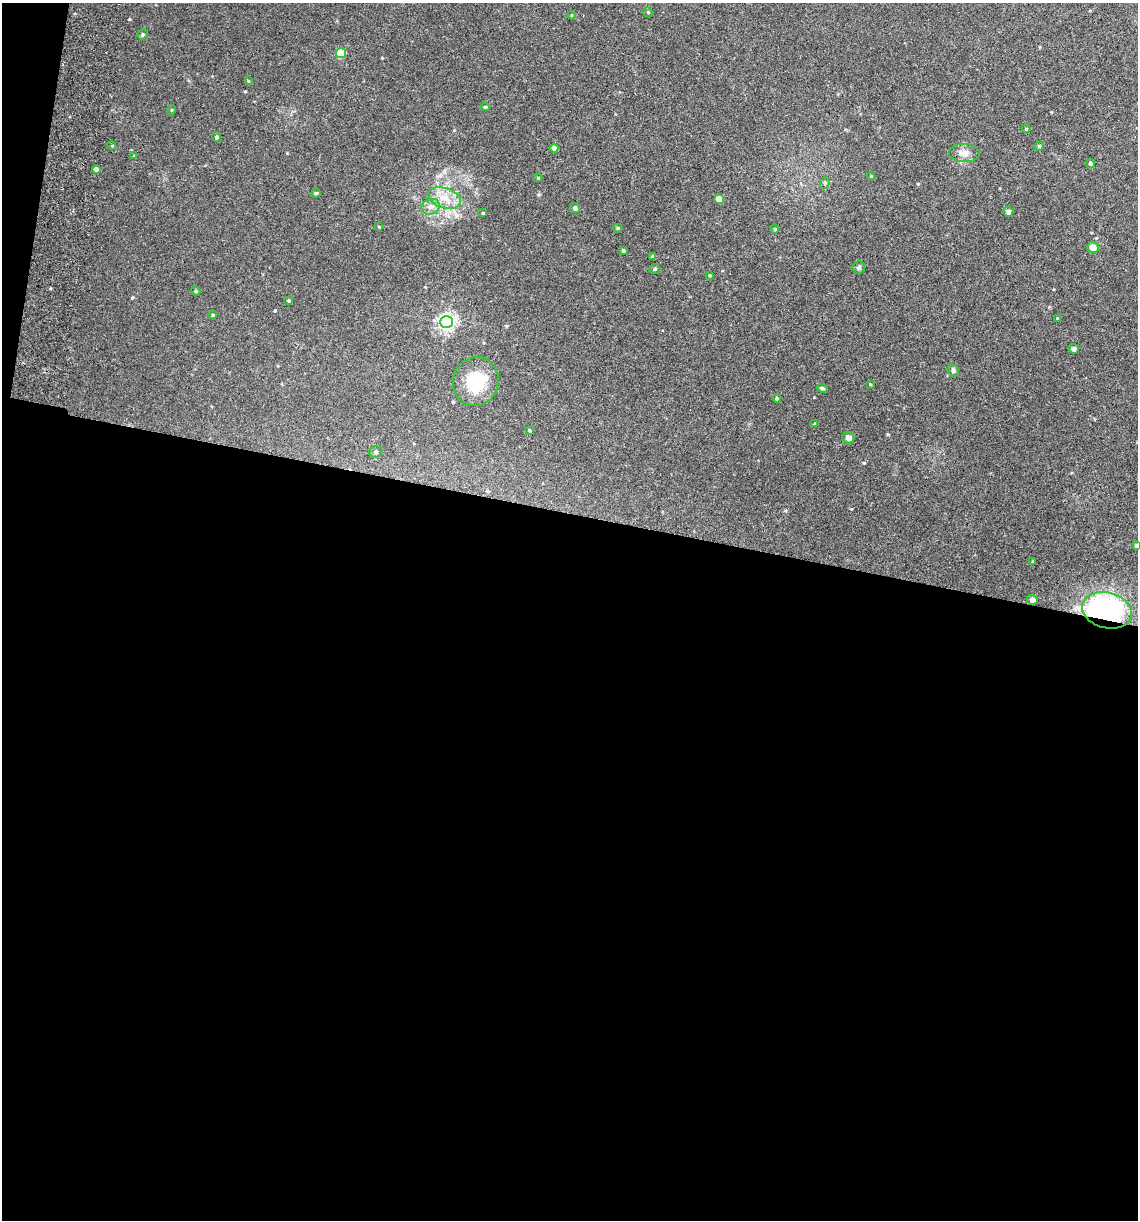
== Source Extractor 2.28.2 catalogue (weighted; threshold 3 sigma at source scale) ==
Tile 13 of 4 x 4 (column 1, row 4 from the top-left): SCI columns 175-1310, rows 13-1230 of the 5008 x 4899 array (HDU 1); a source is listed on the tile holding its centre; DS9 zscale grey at full resolution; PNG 1140 x 1222 px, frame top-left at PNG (2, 3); each listed source drawn as its Kron ellipse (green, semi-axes under 4 px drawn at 4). Shown black and unused: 59% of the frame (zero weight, under 3 of 6 exposures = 3% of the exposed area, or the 3 px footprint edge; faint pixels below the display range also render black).
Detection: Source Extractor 2.28.2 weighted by HDU 2 'WHT'; one run over the whole footprint, this tile lists its part. Background 0.0299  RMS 0.0032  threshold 0.0133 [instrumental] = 3 sigma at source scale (4.09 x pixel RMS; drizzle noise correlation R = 1.36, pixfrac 0.8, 0.05/0.05 arcsec/px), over >= 5 px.
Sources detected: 54; all 54 listed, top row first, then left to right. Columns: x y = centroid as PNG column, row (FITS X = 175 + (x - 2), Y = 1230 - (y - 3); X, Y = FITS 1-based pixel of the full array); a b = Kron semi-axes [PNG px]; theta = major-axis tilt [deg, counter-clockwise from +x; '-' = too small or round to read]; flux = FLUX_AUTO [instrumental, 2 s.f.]
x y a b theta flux
648 12 5 4 - 0.32
571 15 4 3 - 0.21
142 35 5 5 - 0.43
341 53 5 5 - 12
248 81 4 3 - 0.24
485 107 5 4 - 0.43
172 110 5 3 - 0.28
1026 129 4 4 - 0.3
216 137 4 4 - 0.62
112 146 4 3 - 0.26
1039 146 5 4 - 0.35
554 148 4 4 - 1.3
964 153 15 9 -1 2.2
134 156 4 4 - 0.43
1090 163 5 4 - 0.54
96 169 4 4 - 1.6
871 176 4 4 - 0.31
538 178 4 4 - 0.27
825 183 6 4 70 0.5
316 193 4 4 - 0.37
445 198 17 10 -18 4.2
719 199 5 4 - 3.3
430 207 9 7 27 1.5
575 208 5 5 - 0.89
1008 212 5 5 - 1.3
483 213 4 3 - 0.25
379 227 4 3 - 0.24
618 228 4 4 - 0.3
775 229 5 3 - 0.26
1093 247 6 5 - 2.3
623 251 4 3 - 0.46
653 256 4 3 - 0.53
859 267 6 6 - 0.6
655 269 5 4 - 0.4
709 275 4 3 - 0.32
196 291 4 4 - 0.34
288 301 3 3 - 0.45
213 315 4 4 - 0.31
1057 319 3 3 - 0.28
446 322 6 6 - 97
1074 349 5 4 - 0.69
953 370 6 5 - 0.72
476 381 24 22 75 12
870 384 3 3 - 0.23
822 388 5 4 - 0.57
777 398 4 4 - 0.59
815 424 4 3 - 0.42
529 430 4 3 - 0.4
848 438 6 5 - 1.6
376 452 6 5 - 0.64
1136 546 4 4 - 0.79
1033 561 4 3 - 0.31
1032 600 5 5 - 1.6
1107 610 25 18 -15 54
Overlapping masked pixels (flux is a lower limit): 1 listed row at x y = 1107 610
Isophote crosses this tile's border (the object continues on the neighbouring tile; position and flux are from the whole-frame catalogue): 1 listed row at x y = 1136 546
Unlisted compact peaks at least as high as the median listed source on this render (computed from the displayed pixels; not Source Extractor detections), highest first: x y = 129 19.